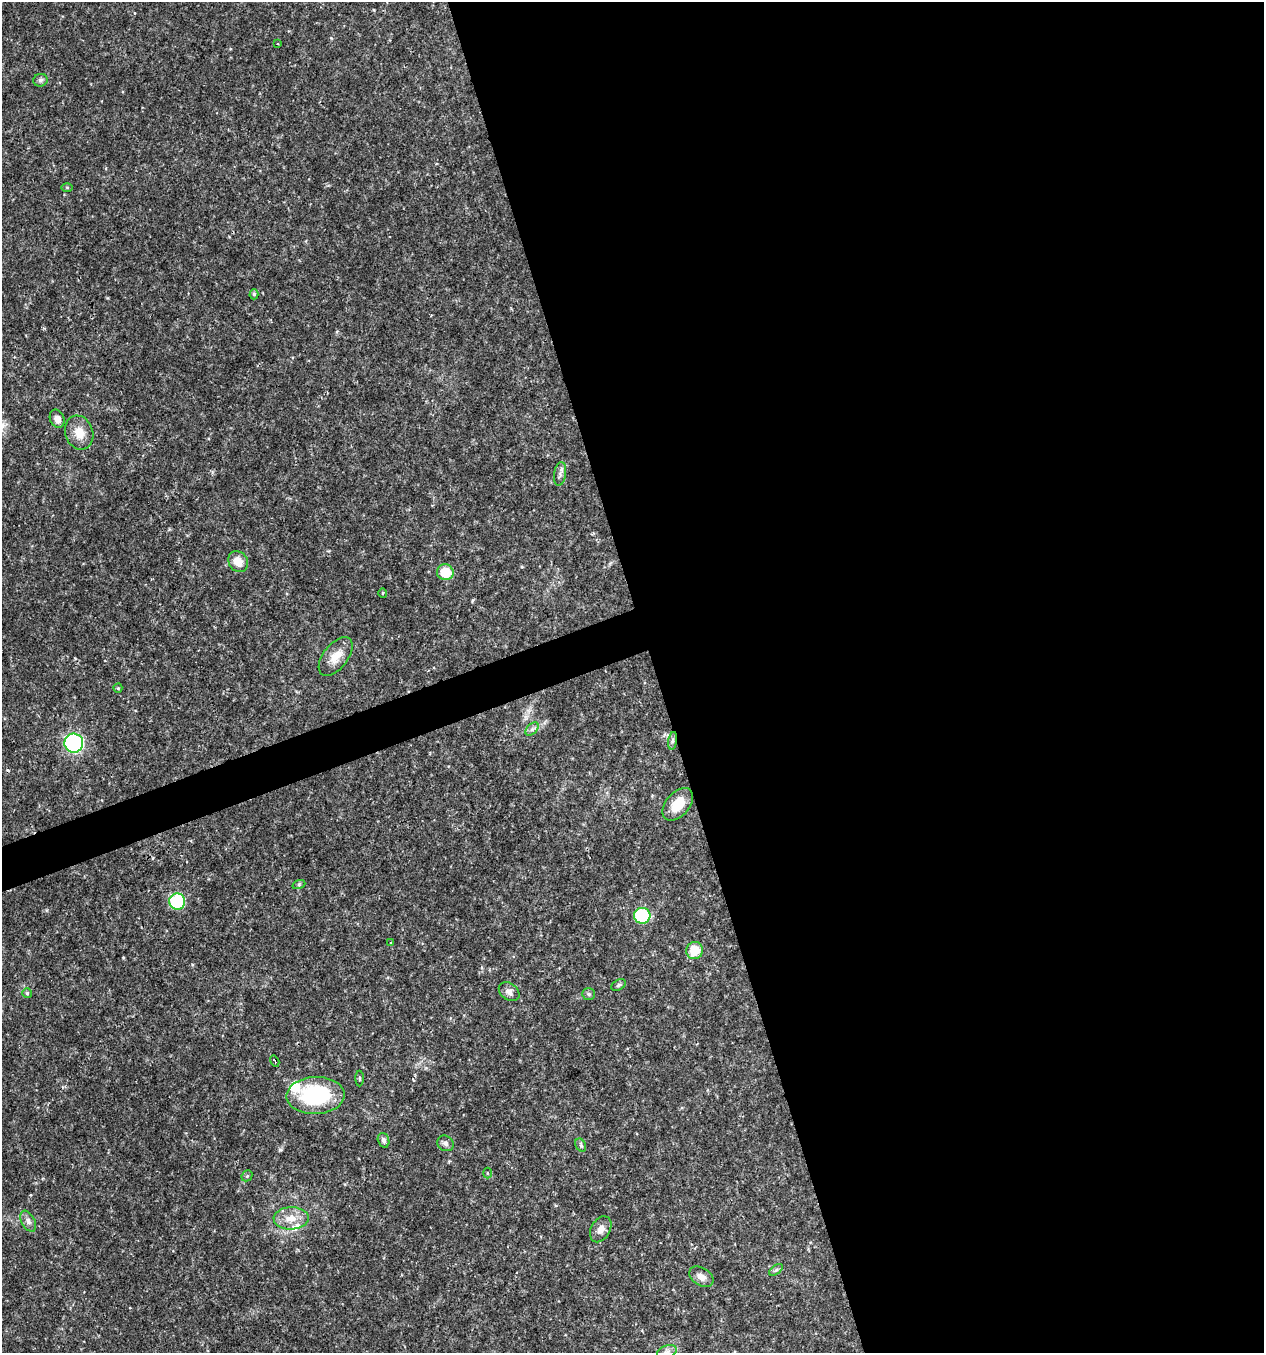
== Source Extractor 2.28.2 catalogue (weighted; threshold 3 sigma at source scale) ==
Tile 8 of 4 x 4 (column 4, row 2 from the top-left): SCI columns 3906-5167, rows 2703-4053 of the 5232 x 5405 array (HDU 1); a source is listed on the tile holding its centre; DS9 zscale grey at full resolution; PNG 1266 x 1355 px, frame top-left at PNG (2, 2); each listed source drawn as its Kron ellipse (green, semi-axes under 4 px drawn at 4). Shown black and unused: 50% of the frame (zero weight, under 2 of 3 exposures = <1% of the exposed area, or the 3 px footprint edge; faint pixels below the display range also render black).
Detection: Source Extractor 2.28.2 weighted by HDU 2 'WHT'; one run over the whole footprint, this tile lists its part. Background 0.0262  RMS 0.003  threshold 0.0135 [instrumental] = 3 sigma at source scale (4.5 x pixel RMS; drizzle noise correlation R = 1.50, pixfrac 1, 0.0396/0.0396 arcsec/px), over >= 5 px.
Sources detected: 41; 2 inside a brighter listed object's ellipse — not listed separately; the other 39 listed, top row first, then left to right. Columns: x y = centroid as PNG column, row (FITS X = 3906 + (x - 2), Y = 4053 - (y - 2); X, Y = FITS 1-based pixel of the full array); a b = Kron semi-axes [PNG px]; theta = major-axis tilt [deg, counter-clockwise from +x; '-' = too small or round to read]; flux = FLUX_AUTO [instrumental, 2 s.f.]
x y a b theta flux
278 44 2 2 - 0.34
40 80 7 6 - 0.78
67 187 6 4 0 0.32
254 294 5 4 - 0.55
57 419 9 7 -66 1.8
79 433 17 14 -71 4.3
560 474 12 6 82 1.1
238 562 11 9 -56 3.9
445 572 8 8 - 7.3
383 593 5 3 - 0.25
336 656 22 12 52 4.4
118 688 4 4 - 0.29
532 729 8 5 45 0.84
673 741 9 4 81 0.75
74 743 9 9 - 48
678 804 19 12 49 5.5
299 884 6 4 19 0.46
177 901 8 8 - 19
642 916 8 8 - 23
391 943 4 3 - 0.32
695 951 8 8 - 6.5
619 985 8 5 28 0.57
509 992 11 8 -38 1.7
27 993 5 5 - 0.44
589 994 6 5 - 0.55
275 1061 6 3 -60 0.6
360 1078 8 3 -89 0.38
316 1095 29 18 2 27
383 1140 7 5 -75 0.94
445 1143 9 7 -31 0.99
581 1145 7 5 -61 0.58
487 1173 5 3 - 0.26
247 1176 6 5 - 0.46
291 1218 17 11 2 4.4
28 1221 11 6 -62 1.2
601 1229 14 9 62 2.2
776 1270 8 4 36 0.59
701 1277 13 9 -31 2.2
667 1352 10 6 20 1.3
Overlapping masked pixels (flux is a lower limit): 1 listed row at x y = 673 741
Isophote crosses this tile's border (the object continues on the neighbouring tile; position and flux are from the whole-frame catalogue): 1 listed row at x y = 667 1352
Unlisted compact peaks at least as high as the median listed source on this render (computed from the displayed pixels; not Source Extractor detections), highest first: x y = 280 1150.